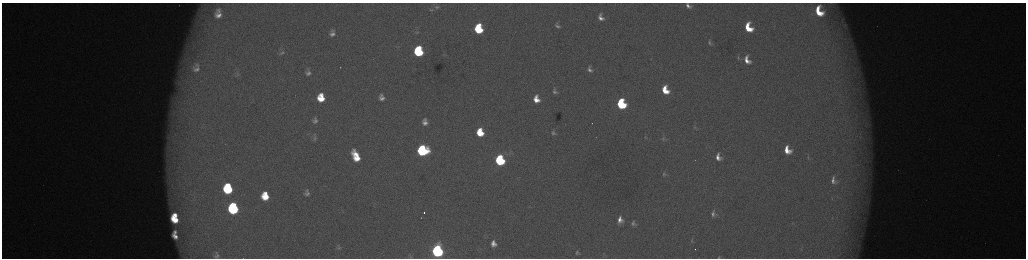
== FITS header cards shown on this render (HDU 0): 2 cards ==
NAXIS1  =                 2048 /fastest changing axis
NAXIS2  =                  512 /next to fastest changing axis

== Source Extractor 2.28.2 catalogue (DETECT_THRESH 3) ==
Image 2048 x 512 px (HDU 0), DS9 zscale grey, zoomed out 1/2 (1 PNG px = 2 x 2 image px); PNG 1028 x 260 px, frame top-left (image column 1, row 511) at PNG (2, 3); no overlay
Background 177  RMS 2.1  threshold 6.19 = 3 sigma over >= 5 px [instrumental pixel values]
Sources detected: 75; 7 cannot appear on this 1/2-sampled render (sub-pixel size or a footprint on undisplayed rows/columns) and are not listed; the other 68 listed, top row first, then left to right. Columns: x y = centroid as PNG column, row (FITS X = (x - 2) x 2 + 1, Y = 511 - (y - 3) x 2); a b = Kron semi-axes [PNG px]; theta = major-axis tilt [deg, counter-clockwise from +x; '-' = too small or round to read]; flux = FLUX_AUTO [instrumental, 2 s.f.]
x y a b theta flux
832 3 11 3 -6 960
688 6 6 3 -38 1600
437 7 6 3 -1 490
431 10 5 3 - 420
219 11 6 5 - 1300
819 11 12 8 -64 12000
218 15 6 5 - 2600
601 17 8 5 -69 2700
844 25 4 3 - 470
557 26 8 6 -45 1600
748 27 9 6 -66 12000
478 29 8 6 -81 23000
417 32 7 4 -8 880
332 33 9 7 90 2500
709 43 8 4 -73 900
418 51 8 6 -83 37000
282 53 7 5 24 980
738 58 5 3 - 510
747 60 11 7 -68 5000
196 67 18 14 -89 8300
340 67 2 1 - 220
590 69 9 6 -65 2000
308 73 8 8 - 2100
237 74 6 4 59 660
665 90 8 6 -68 9700
555 92 9 6 -19 1600
321 98 8 7 - 11000
382 98 6 6 - 2200
536 99 9 7 -73 6100
621 104 7 6 - 40000
315 120 7 6 - 1600
425 122 6 5 - 2300
695 127 5 4 - 580
480 132 7 5 -76 11000
553 133 8 7 - 1600
645 137 4 3 - 370
314 138 7 6 - 1200
663 139 7 5 -2 1100
422 150 7 7 - 59000
787 150 8 6 -61 6600
356 155 10 4 -51 6100
718 157 7 5 -66 3000
808 157 6 3 -90 500
357 158 8 5 -24 6100
500 160 7 6 - 51000
664 174 7 6 - 1100
833 180 7 3 -82 1600
228 188 8 7 - 36000
307 193 10 8 89 2300
265 196 8 7 - 11000
233 208 8 7 - 62000
424 213 2 2 - 1800
713 214 9 5 87 1600
175 215 4 3 - 3300
421 218 2 1 - 270
175 219 7 5 -46 9600
620 220 10 7 83 4200
633 224 9 7 -83 1800
175 232 3 3 - 1000
175 236 7 4 -48 2700
691 240 7 3 79 640
493 244 6 5 - 3000
339 248 6 3 22 510
695 249 2 1 - 380
437 251 7 6 - 130000
577 252 3 2 - 490
216 255 9 7 -79 1700
719 257 3 3 - 340
At the frame edge (FLAGS 8, measured only in part): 4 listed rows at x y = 832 3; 688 6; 216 255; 719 257
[7 sub-pixel or undisplayed-footprint detections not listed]